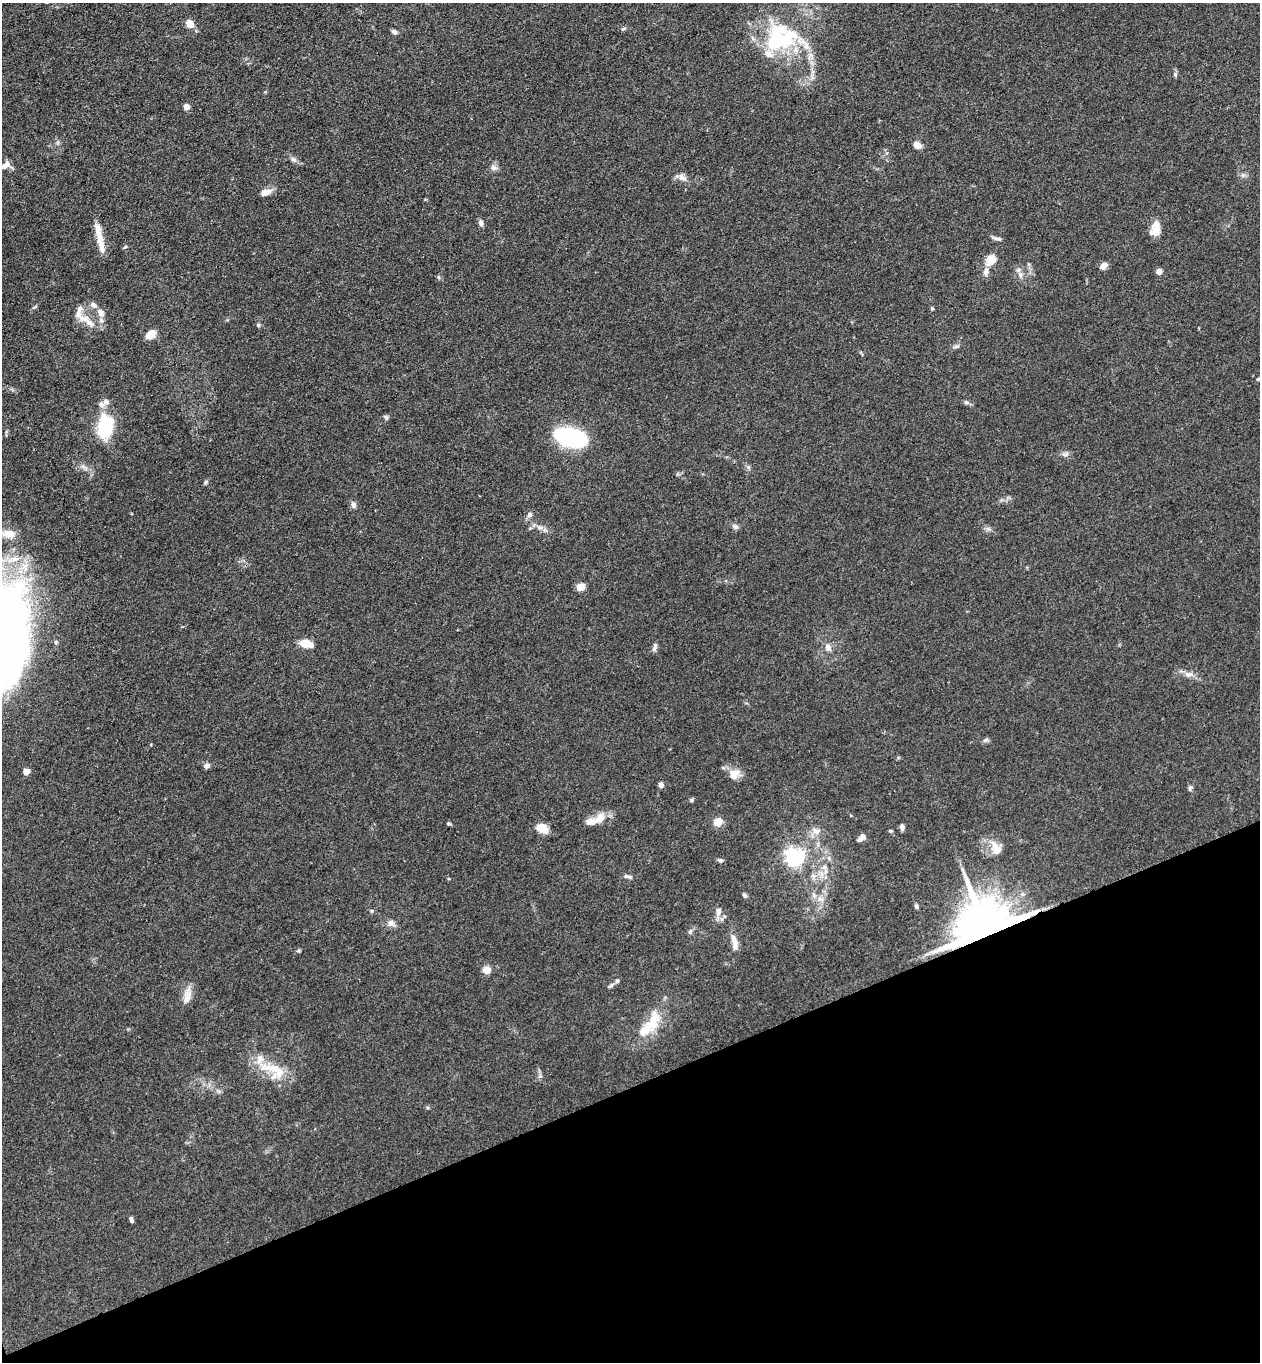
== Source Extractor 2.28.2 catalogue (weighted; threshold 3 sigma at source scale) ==
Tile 14 of 4 x 4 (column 2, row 4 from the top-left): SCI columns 1559-2816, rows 56-1415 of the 5504 x 5548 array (HDU 1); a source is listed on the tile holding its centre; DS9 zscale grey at full resolution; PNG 1262 x 1364 px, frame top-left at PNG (2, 3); no overlay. Shown black and unused: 20% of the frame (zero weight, under 3 of 4 exposures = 5% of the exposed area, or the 3 px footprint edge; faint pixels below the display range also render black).
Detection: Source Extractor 2.28.2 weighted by HDU 2 'WHT'; one run over the whole footprint, this tile lists its part. Background 0.0936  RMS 0.0064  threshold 0.0286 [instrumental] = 3 sigma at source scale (4.5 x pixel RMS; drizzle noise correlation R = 1.50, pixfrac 1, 0.05/0.05 arcsec/px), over >= 5 px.
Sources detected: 99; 1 inside a brighter object's white glare — not listed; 12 inside a brighter listed object's ellipse — not listed separately; the other 86 listed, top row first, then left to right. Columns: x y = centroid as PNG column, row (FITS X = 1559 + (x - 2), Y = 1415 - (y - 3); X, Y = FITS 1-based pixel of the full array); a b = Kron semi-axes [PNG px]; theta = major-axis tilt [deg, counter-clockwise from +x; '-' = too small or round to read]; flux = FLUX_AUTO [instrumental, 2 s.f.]
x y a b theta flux
190 24 10 8 -54 6.1
623 29 7 4 30 0.92
394 32 7 5 -39 1.8
779 41 49 28 23 59
1175 74 7 5 90 1.2
186 107 6 6 - 3.5
917 145 9 7 -36 4.5
294 160 9 6 -29 2
5 165 10 7 38 4.1
493 168 8 8 - 2.5
1243 175 7 5 -43 1.6
682 178 15 7 -36 3.5
265 192 13 7 16 5.5
481 223 8 6 -74 2.4
1155 229 18 11 76 7.9
996 238 14 4 -13 1.8
100 240 34 7 -78 9.8
125 247 6 3 19 0.73
991 260 17 12 51 7.8
1104 265 9 6 45 3.5
1159 272 7 6 - 2.7
1020 275 10 6 -82 2.6
438 277 5 5 - 1
35 307 8 4 27 1
932 308 5 4 - 0.81
101 313 13 9 -60 4.4
82 317 34 11 -34 10
258 325 6 5 - 1.1
151 334 11 8 36 6.9
956 346 9 5 20 1.6
1258 379 3 3 - 1.1
106 402 10 9 - 3.6
966 402 7 6 - 1.4
386 417 7 5 -73 1.2
105 426 17 10 84 54
569 437 30 14 -15 87
1065 454 11 6 8 2.1
206 482 6 5 - 1.2
353 505 8 7 - 2.3
529 515 7 6 - 2
735 526 10 5 -15 1.8
540 527 7 6 - 2.2
988 529 9 5 -19 1.7
9 534 16 10 -1 7.2
580 587 7 7 - 7.1
306 644 15 8 -13 8.2
655 647 12 5 75 1.9
828 647 10 8 -58 3.2
1188 674 12 8 4 3.6
986 740 9 5 26 1.4
207 766 8 6 24 2.2
723 768 6 4 -18 0.94
26 772 5 4 - 7.4
734 774 14 12 50 6.8
661 785 5 5 - 2.6
1190 788 8 5 81 1.3
691 800 6 4 -24 1
600 818 16 11 46 8.1
718 822 10 9 - 6.2
448 823 5 4 - 0.99
902 827 6 5 - 2.4
542 828 14 9 -33 7.8
816 831 11 8 -28 4.2
890 831 5 4 - 0.77
861 838 11 6 42 3.2
996 848 21 12 -67 8.6
794 857 7 7 - 280
720 860 8 5 -25 1.3
824 867 8 6 2 2.6
628 877 12 5 -14 1.9
745 895 7 5 -41 1.2
820 899 10 7 -17 3.4
916 906 6 5 - 1.2
372 911 5 5 - 0.89
718 912 13 7 79 3.9
391 923 11 9 -19 3.2
986 930 14 13 - 5000
690 931 7 5 67 1.4
734 942 19 7 -79 5.6
298 951 6 4 18 0.85
487 970 9 8 - 5
611 985 10 4 38 1.4
186 999 16 10 68 5.8
649 1026 22 15 9 12
274 1070 41 18 -25 21
131 1219 6 4 -74 1.4
Overlapping masked pixels (flux is a lower limit): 1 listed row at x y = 986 930